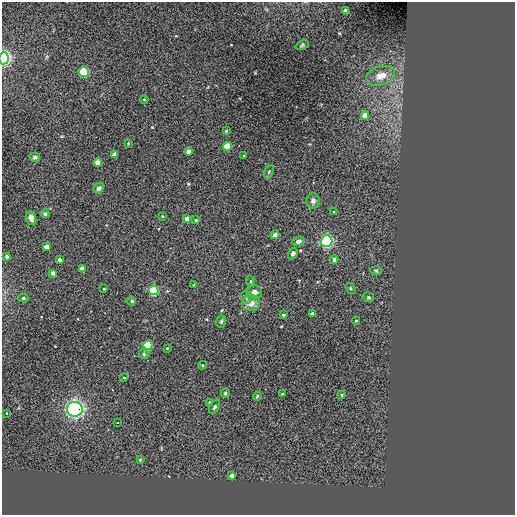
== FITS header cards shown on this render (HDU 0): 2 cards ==
NAXIS1  =                  513 / NUMBER OF ELEMENTS ALONG THIS AXIS
NAXIS2  =                  513 / NUMBER OF ELEMENTS ALONG THIS AXIS

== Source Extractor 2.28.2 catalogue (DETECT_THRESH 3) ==
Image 513 x 513 px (HDU 0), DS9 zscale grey, 1 PNG px = 1 image px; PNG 517 x 517 px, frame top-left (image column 1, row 513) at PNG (2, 2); each listed source drawn as its Kron ellipse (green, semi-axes under 4 px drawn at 4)
Background 0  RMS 44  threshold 131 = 3 sigma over >= 5 px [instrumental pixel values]
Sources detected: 66; all 66 listed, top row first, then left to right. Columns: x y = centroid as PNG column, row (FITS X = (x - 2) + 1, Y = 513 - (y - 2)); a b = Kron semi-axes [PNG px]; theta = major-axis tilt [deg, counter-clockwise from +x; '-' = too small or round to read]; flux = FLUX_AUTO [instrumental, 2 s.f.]
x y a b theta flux
346 11 4 4 - 2.0e+04
302 45 7 4 22 4.2e+03
4 58 6 5 - 7.9e+05
84 72 5 5 - 3.4e+05
381 76 15 9 16 3.3e+04
144 100 4 3 - 2.4e+03
365 116 4 4 - 3.5e+04
226 131 4 3 - 2.7e+03
128 143 4 3 - 2.3e+03
227 146 4 4 - 1.1e+05
188 152 4 4 - 2.1e+04
114 155 4 4 - 2.7e+04
244 156 3 3 - 2.8e+03
35 157 5 5 - 6.1e+03
98 162 4 4 - 4.5e+04
269 172 7 4 69 4.4e+03
99 188 6 5 - 7.8e+03
313 201 8 6 90 1.1e+04
333 212 4 2 - 1.8e+03
45 214 4 4 - 5.3e+03
162 216 4 2 - 2.0e+03
31 218 7 5 -71 1.3e+04
187 218 4 4 - 1.6e+04
196 220 4 3 - 3.2e+03
275 235 4 3 - 1.7e+04
298 241 6 4 20 9.0e+03
327 241 6 6 - 7.1e+05
46 247 4 4 - 1.9e+04
293 254 6 4 58 7.2e+03
7 256 3 3 - 7.3e+03
59 260 4 3 - 1.1e+04
334 260 4 4 - 1.2e+04
82 269 4 4 - 2.2e+04
376 270 6 4 -3 3.1e+03
53 273 4 4 - 1.4e+04
250 281 5 3 - 3.2e+03
194 285 4 3 - 2.7e+03
351 288 6 4 -57 3.8e+03
104 289 3 3 - 2.8e+03
154 290 5 5 - 3.3e+05
254 292 8 6 -11 1.2e+04
368 297 5 5 - 4.7e+03
23 298 5 4 - 3.7e+03
246 298 6 5 - 6.3e+03
132 301 4 4 - 6.5e+03
251 303 9 7 4 2.3e+04
313 313 3 3 - 1.4e+04
283 315 4 3 - 5.7e+03
356 321 4 4 - 3.7e+03
221 322 6 4 73 4.4e+03
148 345 4 4 - 1.7e+05
167 348 3 2 - 2.3e+03
144 354 5 4 - 3.8e+03
203 365 4 4 - 2.9e+03
124 378 4 3 - 2.6e+03
225 393 4 4 - 4.3e+03
282 394 3 2 - 2.0e+03
342 395 4 3 - 3.5e+03
257 396 4 3 - 3.0e+03
209 402 2 2 - 2.2e+03
215 407 8 4 58 5.5e+03
75 409 8 7 - 1.2e+06
6 413 2 2 - 2.0e+03
117 423 3 2 - 3.5e+03
140 460 4 3 - 3.0e+03
232 476 4 3 - 1.5e+04
At the frame edge (FLAGS 8, measured only in part): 1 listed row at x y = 4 58